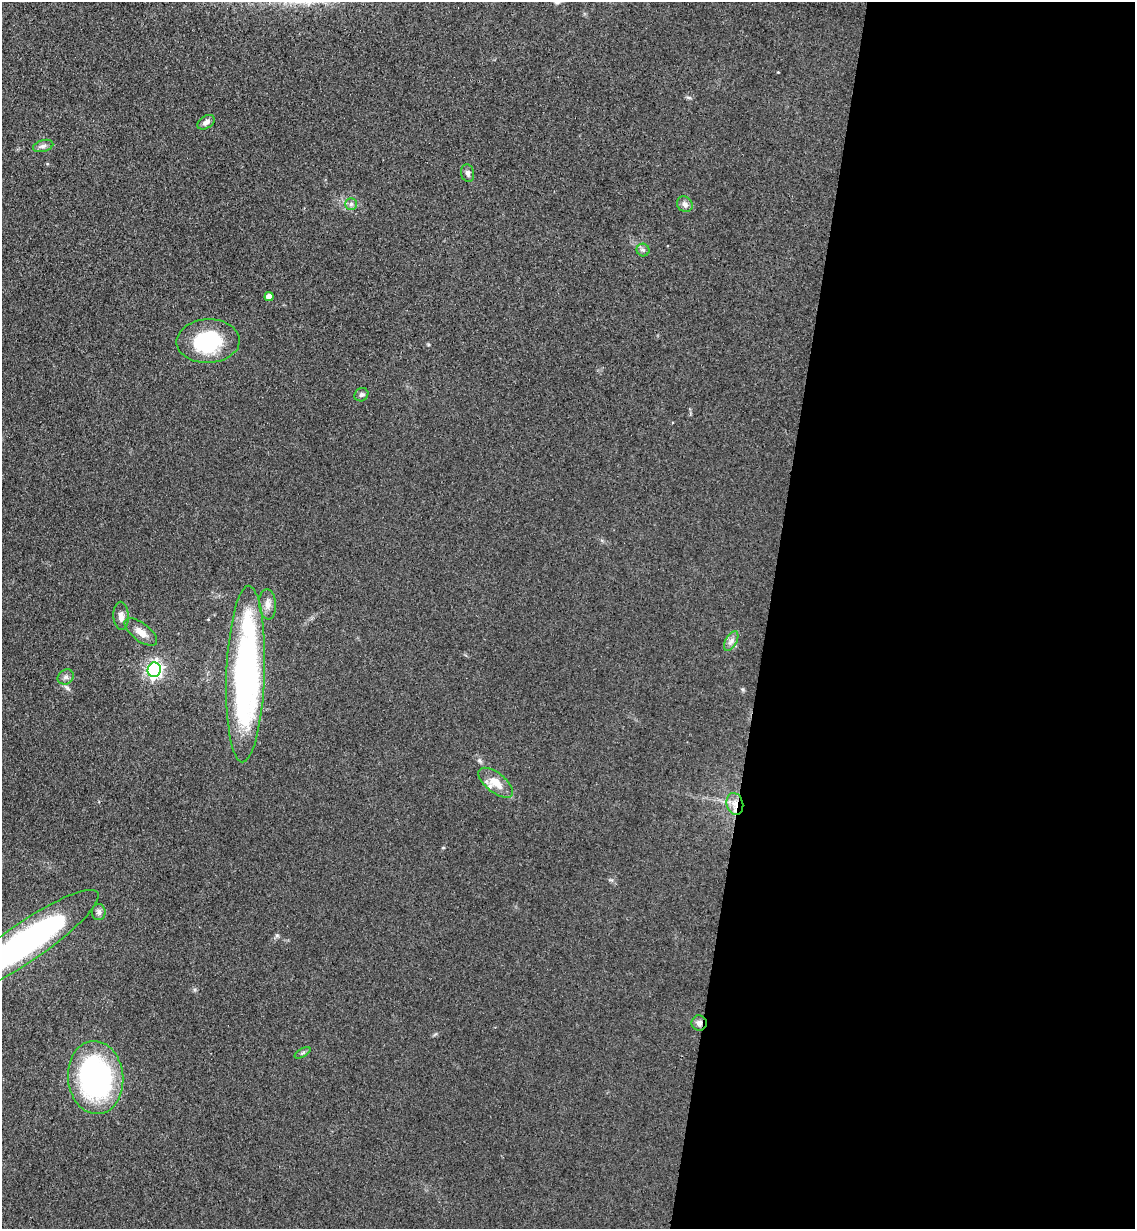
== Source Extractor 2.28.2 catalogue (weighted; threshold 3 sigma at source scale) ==
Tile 12 of 4 x 4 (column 4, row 3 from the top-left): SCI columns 3692-4824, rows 1242-2468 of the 5000 x 4935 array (HDU 1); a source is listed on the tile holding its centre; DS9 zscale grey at full resolution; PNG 1137 x 1231 px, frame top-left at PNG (2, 2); each listed source drawn as its Kron ellipse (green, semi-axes under 4 px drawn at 4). Shown black and unused: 32% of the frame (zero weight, under 3 of 4 exposures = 5% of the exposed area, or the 3 px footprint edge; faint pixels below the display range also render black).
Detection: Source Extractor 2.28.2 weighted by HDU 2 'WHT'; one run over the whole footprint, this tile lists its part. Background 0.112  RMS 0.0077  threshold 0.0347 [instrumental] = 3 sigma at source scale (4.5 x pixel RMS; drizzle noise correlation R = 1.50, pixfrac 1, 0.05/0.05 arcsec/px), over >= 5 px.
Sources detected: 25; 1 inside a brighter object's white glare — neither listed nor drawn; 1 inside a brighter listed object's ellipse — not listed separately; the other 23 listed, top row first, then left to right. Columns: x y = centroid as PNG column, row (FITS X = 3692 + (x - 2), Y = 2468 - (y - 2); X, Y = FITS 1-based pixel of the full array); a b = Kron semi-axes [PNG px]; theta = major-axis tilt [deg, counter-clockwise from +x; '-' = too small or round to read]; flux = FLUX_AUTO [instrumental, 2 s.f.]
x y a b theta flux
206 122 9 6 33 3.2
43 146 10 6 15 2.5
468 173 9 6 -79 2.5
351 204 5 5 - 1.7
685 204 8 7 - 3.3
643 250 6 6 - 1.8
269 297 4 4 - 4.7
208 341 31 22 2 54
361 395 7 6 - 1.8
268 604 15 8 -85 5.2
121 616 14 7 -88 5.4
141 632 19 9 -37 7.6
731 641 11 5 60 3.2
154 670 7 6 - 220
246 674 88 19 88 260
66 677 8 7 - 2.4
496 783 20 10 -38 11
735 804 11 8 -75 5.9
99 912 8 7 - 2.5
26 942 87 19 34 210
699 1023 7 7 - 3
303 1053 9 4 31 1.6
96 1078 37 27 -85 160
Overlapping masked pixels (flux is a lower limit): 2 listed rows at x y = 735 804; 699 1023
Isophote crosses this tile's border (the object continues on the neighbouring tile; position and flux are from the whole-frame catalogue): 1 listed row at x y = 26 942
Unlisted compact peaks at least as high as the median listed source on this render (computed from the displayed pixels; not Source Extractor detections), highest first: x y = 479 760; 277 935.